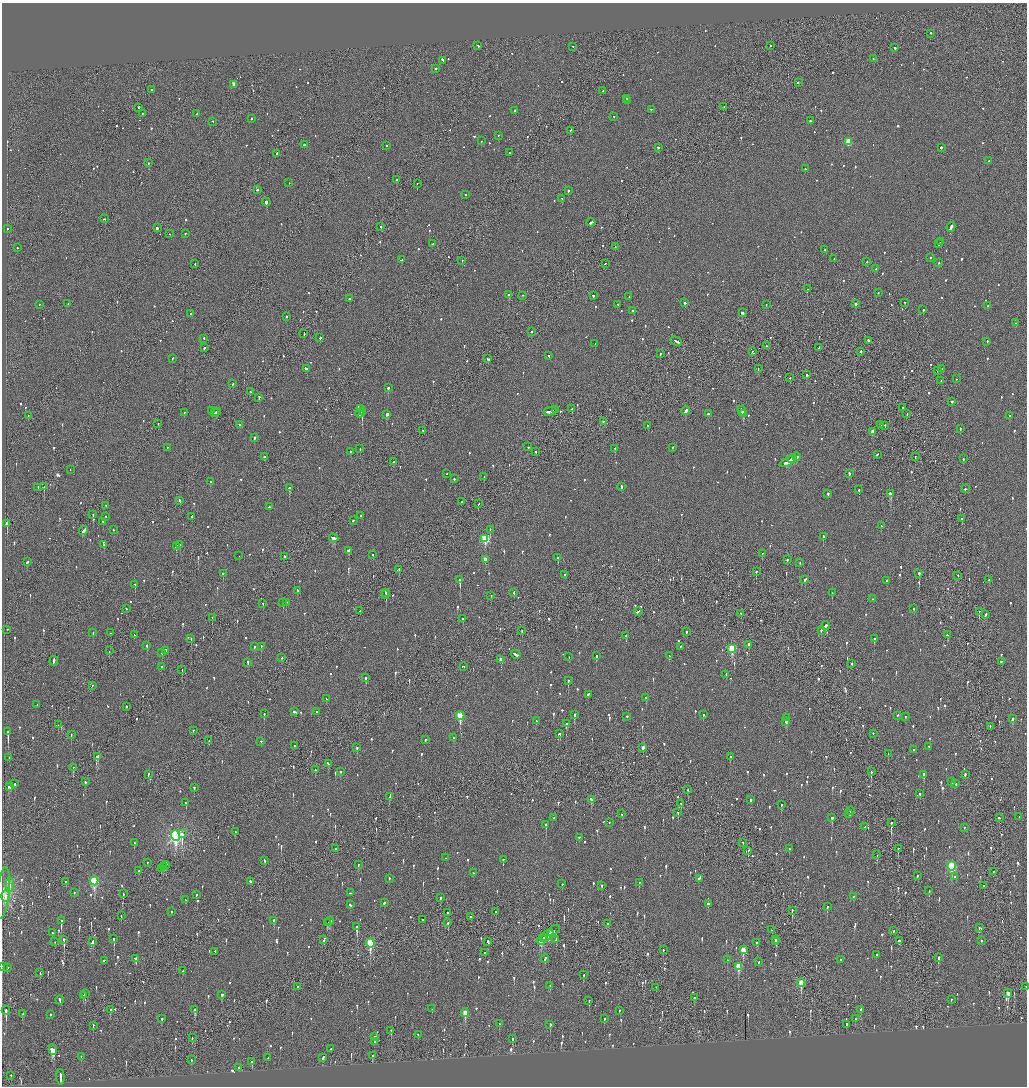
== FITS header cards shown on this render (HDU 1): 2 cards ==
NAXIS1  =                 2050
NAXIS2  =                 2168

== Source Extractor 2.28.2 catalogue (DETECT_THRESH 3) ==
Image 2050 x 2168 px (HDU 1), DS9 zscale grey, zoomed out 1/2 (1 PNG px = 2 x 2 image px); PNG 1029 x 1088 px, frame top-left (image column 2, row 2168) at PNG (2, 3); each listed source drawn as its Kron ellipse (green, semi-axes under 4 px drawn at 4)
Background -0.0951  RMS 0.077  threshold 0.23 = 3 sigma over >= 5 px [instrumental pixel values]
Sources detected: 1330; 50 cannot appear on this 1/2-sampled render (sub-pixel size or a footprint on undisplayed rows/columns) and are neither listed nor drawn; of the other 1280, the 500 brightest by FLUX_AUTO listed and drawn (780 fainter detections omitted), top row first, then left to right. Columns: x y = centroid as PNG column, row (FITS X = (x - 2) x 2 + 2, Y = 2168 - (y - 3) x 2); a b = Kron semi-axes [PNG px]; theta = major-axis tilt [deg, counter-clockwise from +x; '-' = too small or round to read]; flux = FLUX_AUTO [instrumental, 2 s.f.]
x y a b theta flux
931 34 2 2 - 190
478 46 3 2 - 220
771 46 2 2 - 91
573 47 2 1 - 53
895 48 3 2 - 110
873 59 2 1 - 99
443 61 4 2 - 240
436 69 2 2 - 170
798 83 2 2 - 58
234 85 3 3 - 240
152 90 2 2 - 68
603 91 2 2 - 74
627 99 3 2 - 100
628 101 2 2 - 81
724 107 3 1 - 100
139 108 2 2 - 130
651 110 2 1 - 260
515 111 2 2 - 250
142 114 2 2 - 54
197 114 2 2 - 84
614 117 2 1 - 100
252 119 3 2 - 110
810 121 2 2 - 110
213 122 2 2 - 89
570 131 3 2 - 430
498 136 2 2 - 53
481 141 2 2 - 59
848 142 3 3 - 450
304 145 2 2 - 74
387 146 2 2 - 100
658 148 2 2 - 250
941 148 2 2 - 480
509 153 2 2 - 150
277 154 3 1 - 220
989 161 2 1 - 54
148 163 2 1 - 150
805 169 2 2 - 160
396 180 2 1 - 320
289 183 2 2 - 68
417 184 2 2 - 61
258 190 2 2 - 140
568 191 2 2 - 300
466 195 2 2 - 86
562 199 2 2 - 70
266 202 4 2 - 760
104 219 3 2 - 71
591 223 4 2 - 250
381 227 2 2 - 170
951 227 5 2 - 350
157 228 2 2 - 210
7 229 2 2 - 120
170 234 2 2 - 71
185 234 2 2 - 54
941 242 4 2 - 130
432 244 2 2 - 110
939 244 3 2 - 100
615 247 2 2 - 53
17 248 2 2 - 77
825 250 2 2 - 100
930 258 2 2 - 66
834 259 2 2 - 83
401 260 2 2 - 110
462 261 2 1 - 110
867 262 2 2 - 93
939 263 2 2 - 66
195 264 2 1 - 62
605 264 2 1 - 83
876 269 3 2 - 61
807 289 2 2 - 330
878 293 2 2 - 67
509 295 2 2 - 800
523 296 2 1 - 56
593 296 2 1 - 300
629 297 2 2 - 52
349 299 2 2 - 200
685 303 3 2 - 67
905 303 2 1 - 120
68 304 2 2 - 130
856 304 2 2 - 240
39 305 2 2 - 52
618 305 2 2 - 66
766 305 2 1 - 80
988 306 2 2 - 54
923 310 2 2 - 90
632 311 2 2 - 200
742 313 3 2 - 360
190 314 2 2 - 74
287 317 2 2 - 110
1016 323 3 2 - 110
531 332 2 2 - 100
304 334 3 1 - 81
320 338 2 2 - 88
204 339 2 2 - 110
676 341 6 2 -27 220
869 341 3 2 - 150
987 342 2 2 - 91
595 344 2 2 - 61
766 346 2 2 - 60
204 348 3 2 - 120
819 348 2 1 - 58
752 352 2 2 - 84
861 352 2 2 - 140
660 354 2 2 - 54
549 356 2 2 - 68
172 359 2 2 - 93
488 359 3 2 - 150
306 369 3 2 - 270
758 369 2 1 - 61
942 369 2 2 - 57
937 371 2 2 - 120
806 375 3 2 - 220
790 378 2 2 - 54
957 379 2 2 - 50
941 381 2 2 - 100
233 384 2 2 - 65
388 388 2 2 - 310
250 392 2 2 - 54
259 398 3 2 - 140
952 402 2 2 - 86
903 408 2 2 - 54
361 409 2 2 - 62
572 409 2 2 - 280
556 410 2 1 - 130
212 411 2 1 - 50
686 411 4 2 - 190
742 411 5 2 - 270
216 412 3 2 - 69
362 412 2 2 - 1400
550 412 6 2 13 210
184 413 2 2 - 60
214 413 2 2 - 58
359 414 4 2 - 340
708 414 2 2 - 150
743 414 2 2 - 300
907 414 2 1 - 65
387 415 3 2 - 190
28 416 2 1 - 70
1009 416 2 2 - 91
603 422 2 2 - 80
158 424 2 1 - 87
240 425 2 1 - 91
881 425 2 2 - 76
648 426 2 2 - 83
885 426 2 1 - 120
960 429 3 2 - 77
423 431 2 2 - 56
872 432 3 2 - 120
254 438 2 2 - 180
528 447 2 2 - 63
167 448 2 1 - 110
672 448 2 2 - 82
360 449 2 2 - 100
615 449 2 1 - 86
350 452 2 2 - 86
536 452 2 1 - 180
877 455 3 2 - 100
265 457 2 2 - 520
796 457 4 2 - 190
915 457 3 1 - 63
792 459 5 2 - 210
963 459 2 2 - 79
394 462 2 2 - 150
787 462 8 2 26 320
70 470 2 1 - 72
447 474 2 2 - 53
849 474 3 2 - 97
484 477 2 2 - 55
454 479 2 2 - 150
211 482 2 2 - 130
44 487 2 1 - 130
622 487 3 2 - 130
38 488 2 1 - 170
289 488 2 2 - 880
965 489 2 2 - 180
859 490 2 2 - 160
828 494 2 2 - 58
890 494 4 2 - 550
180 501 3 2 - 75
461 502 2 2 - 70
478 504 2 1 - 76
106 506 2 2 - 68
269 507 2 2 - 93
93 515 2 2 - 60
360 516 2 2 - 66
106 517 2 2 - 66
192 517 2 2 - 66
961 519 2 2 - 76
353 521 3 2 - 100
103 522 2 2 - 50
7 524 2 2 - 1100
881 526 2 2 - 52
113 530 2 2 - 67
490 530 2 2 - 120
83 531 5 2 - 570
823 537 2 2 - 250
334 538 5 2 - 220
485 539 3 3 - 930
104 545 2 2 - 99
180 545 3 2 - 220
176 547 3 2 - 300
349 551 3 2 - 120
762 554 2 2 - 59
373 555 2 2 - 75
239 556 2 1 - 140
284 557 2 2 - 310
558 558 2 2 - 370
485 560 3 2 - 140
787 560 2 2 - 64
27 562 3 2 - 130
800 563 2 1 - 65
399 570 2 2 - 83
756 572 2 1 - 240
223 574 2 2 - 130
919 574 2 2 - 230
565 575 2 2 - 58
958 576 2 2 - 61
460 580 2 2 - 1200
805 580 3 2 - 95
989 580 2 2 - 73
887 581 2 2 - 62
135 585 2 2 - 210
297 591 3 2 - 150
386 593 3 1 - 80
514 593 3 2 - 80
832 593 2 2 - 57
386 595 3 1 - 170
491 596 2 2 - 150
872 599 2 2 - 49
283 603 2 1 - 140
286 603 2 2 - 96
263 604 2 1 - 98
126 609 2 2 - 96
914 609 2 2 - 71
360 611 2 1 - 52
638 612 4 2 - 120
979 612 2 1 - 98
741 614 2 2 - 100
985 615 3 2 - 110
212 618 2 1 - 110
463 619 2 2 - 120
825 626 4 2 - 210
7 630 2 1 - 85
522 631 2 1 - 85
821 631 2 2 - 84
686 632 2 2 - 120
93 633 2 2 - 230
110 633 2 2 - 98
134 635 2 1 - 49
947 635 2 2 - 68
626 636 2 2 - 51
191 639 2 2 - 98
874 639 2 2 - 200
749 645 2 2 - 240
147 646 2 2 - 110
254 647 2 2 - 65
261 647 2 2 - 87
680 647 2 2 - 150
732 649 4 3 - 860
109 651 2 1 - 58
166 651 2 2 - 110
162 653 2 2 - 75
516 655 5 2 - 200
596 656 2 2 - 240
669 656 3 2 - 79
569 657 2 2 - 59
282 658 2 1 - 160
501 660 3 2 - 150
54 661 5 2 - 230
1001 662 3 2 - 92
248 663 4 2 - 140
852 664 2 2 - 140
161 667 2 2 - 79
463 667 3 1 - 53
182 670 2 1 - 80
726 675 2 2 - 66
366 678 3 2 - 140
568 681 3 2 - 140
92 686 2 2 - 61
588 695 2 2 - 180
646 698 3 2 - 88
326 699 3 2 - 210
37 705 2 1 - 56
126 707 2 2 - 97
295 712 4 2 - 130
316 712 2 2 - 54
264 714 2 2 - 86
574 715 2 2 - 540
703 715 2 2 - 67
460 716 4 3 - 770
897 716 3 2 - 200
627 717 2 2 - 100
906 717 2 2 - 51
787 718 2 2 - 150
1012 719 3 2 - 93
536 721 2 2 - 54
786 722 3 2 - 71
566 724 2 2 - 320
58 725 2 2 - 51
990 727 2 1 - 54
193 731 2 1 - 72
8 732 3 2 - 5500
560 734 3 2 - 72
873 734 2 2 - 53
71 735 2 2 - 120
453 738 3 2 - 66
425 740 2 2 - 53
209 741 3 2 - 63
261 742 2 2 - 54
295 746 2 2 - 50
929 747 2 2 - 63
357 748 2 2 - 88
643 748 3 2 - 87
914 750 2 2 - 51
888 754 2 1 - 67
97 757 3 2 - 220
730 757 2 2 - 80
9 758 2 2 - 54
328 764 3 2 - 140
73 768 2 1 - 71
315 770 2 2 - 84
340 772 2 2 - 73
871 772 3 1 - 110
148 775 3 2 - 49
924 775 3 2 - 180
965 775 3 2 - 84
85 782 2 2 - 63
952 782 2 2 - 58
15 784 3 2 - 59
956 784 3 2 - 84
9 787 4 2 - 120
194 788 2 2 - 71
688 790 2 1 - 100
920 794 3 2 - 71
390 797 4 2 - 300
591 800 4 2 - 180
751 800 2 2 - 290
186 803 3 2 - 70
681 804 3 2 - 100
781 805 2 2 - 75
850 811 2 2 - 140
678 813 2 1 - 58
621 814 2 2 - 52
849 814 2 2 - 50
1019 817 2 2 - 69
554 818 2 2 - 69
832 818 3 2 - 200
999 818 2 2 - 76
609 823 2 2 - 67
891 823 4 1 - 310
546 825 2 2 - 440
865 827 2 2 - 52
964 828 2 1 - 83
235 832 2 2 - 69
182 834 3 2 - 260
176 836 5 4 - 3900
579 838 2 2 - 140
134 843 3 2 - 63
743 843 2 1 - 50
335 849 2 1 - 79
789 849 3 2 - 71
898 849 2 2 - 64
748 851 3 2 - 89
877 855 2 1 - 150
445 858 2 2 - 50
503 860 3 2 - 97
265 861 3 2 - 51
147 863 2 2 - 51
358 865 3 2 - 71
166 866 4 2 - 170
951 866 5 3 - 1200
163 867 2 1 - 65
161 869 2 2 - 59
138 871 2 2 - 230
993 872 2 1 - 81
473 873 2 2 - 84
918 876 2 2 - 75
955 877 2 2 - 54
389 879 2 2 - 81
699 879 3 2 - 56
94 881 4 3 - 1300
66 882 2 2 - 69
251 882 3 2 - 190
639 883 2 2 - 86
562 884 2 2 - 120
10 885 7 3 89 68
602 886 3 2 - 76
984 886 2 2 - 55
929 891 2 2 - 170
74 893 2 2 - 63
351 893 4 2 - 130
3 894 26 6 83 140
123 894 2 1 - 100
196 895 2 2 - 86
6 897 6 2 88 170
853 897 3 2 - 77
440 898 3 2 - 51
186 900 2 2 - 180
384 903 2 2 - 120
708 904 2 2 - 2300
350 905 3 2 - 110
827 907 2 2 - 60
792 911 3 1 - 130
171 912 2 2 - 93
496 912 2 2 - 54
447 913 2 2 - 56
121 916 2 2 - 70
471 917 3 2 - 58
422 920 2 2 - 75
61 921 4 2 - 320
274 921 3 2 - 100
330 922 4 2 - 100
327 923 4 3 - 77
448 923 3 2 - 68
608 924 2 2 - 64
357 927 4 2 - 350
979 928 3 2 - 63
771 930 2 2 - 72
553 931 7 3 38 170
893 931 2 2 - 59
52 933 2 2 - 220
547 935 7 3 43 340
543 938 3 2 - 120
114 939 3 2 - 270
64 940 3 2 - 460
324 940 3 2 - 100
542 940 6 3 53 250
556 940 4 2 - 140
775 940 3 2 - 160
899 941 3 2 - 130
981 941 2 2 - 52
55 942 2 1 - 92
93 942 2 2 - 69
488 942 3 2 - 180
776 942 3 2 - 420
370 943 5 3 - 1100
757 943 2 2 - 74
663 950 2 2 - 93
743 950 4 3 - 290
215 952 2 1 - 120
485 953 2 1 - 84
877 955 2 2 - 53
938 958 3 2 - 170
136 959 3 3 - 100
545 959 4 2 - 180
727 960 2 2 - 49
840 960 2 2 - 290
104 961 2 2 - 93
759 962 2 2 - 51
2 967 2 1 - 90
738 967 4 3 - 370
7 968 2 2 - 67
183 971 2 2 - 49
40 973 3 2 - 65
583 975 2 2 - 85
801 983 4 2 - 350
550 986 2 2 - 52
298 987 2 1 - 60
1026 987 2 1 - 68
656 988 2 1 - 55
85 994 4 2 - 110
1008 994 4 2 - 190
222 995 3 3 - 76
83 996 3 2 - 53
694 998 2 2 - 140
59 1000 4 2 - 180
951 1000 2 2 - 52
589 1001 3 2 - 100
432 1009 2 2 - 52
110 1010 3 2 - 110
195 1010 4 3 - 150
861 1010 2 2 - 120
6 1011 4 2 - 380
619 1011 2 2 - 69
465 1013 4 3 - 350
23 1014 3 2 - 170
51 1015 2 2 - 240
162 1019 3 2 - 65
604 1019 3 2 - 74
855 1019 2 2 - 51
499 1024 2 2 - 66
550 1025 2 2 - 260
846 1025 3 2 - 290
93 1026 3 2 - 110
391 1031 3 2 - 57
418 1035 2 2 - 69
375 1037 2 2 - 310
192 1038 2 1 - 52
512 1039 3 2 - 55
374 1042 2 2 - 100
331 1049 2 2 - 98
53 1050 5 4 - 500
372 1056 3 2 - 62
81 1057 2 2 - 49
268 1058 2 2 - 150
323 1058 3 2 - 64
191 1060 3 2 - 51
252 1062 2 2 - 110
239 1068 3 2 - 90
11 1076 2 2 - 68
60 1077 8 2 -85 290
At the frame edge (FLAGS 8, measured only in part): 2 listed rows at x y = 2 967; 1026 987
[780 fainter detections neither listed nor drawn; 50 sub-pixel or undisplayed-footprint detections neither listed nor drawn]